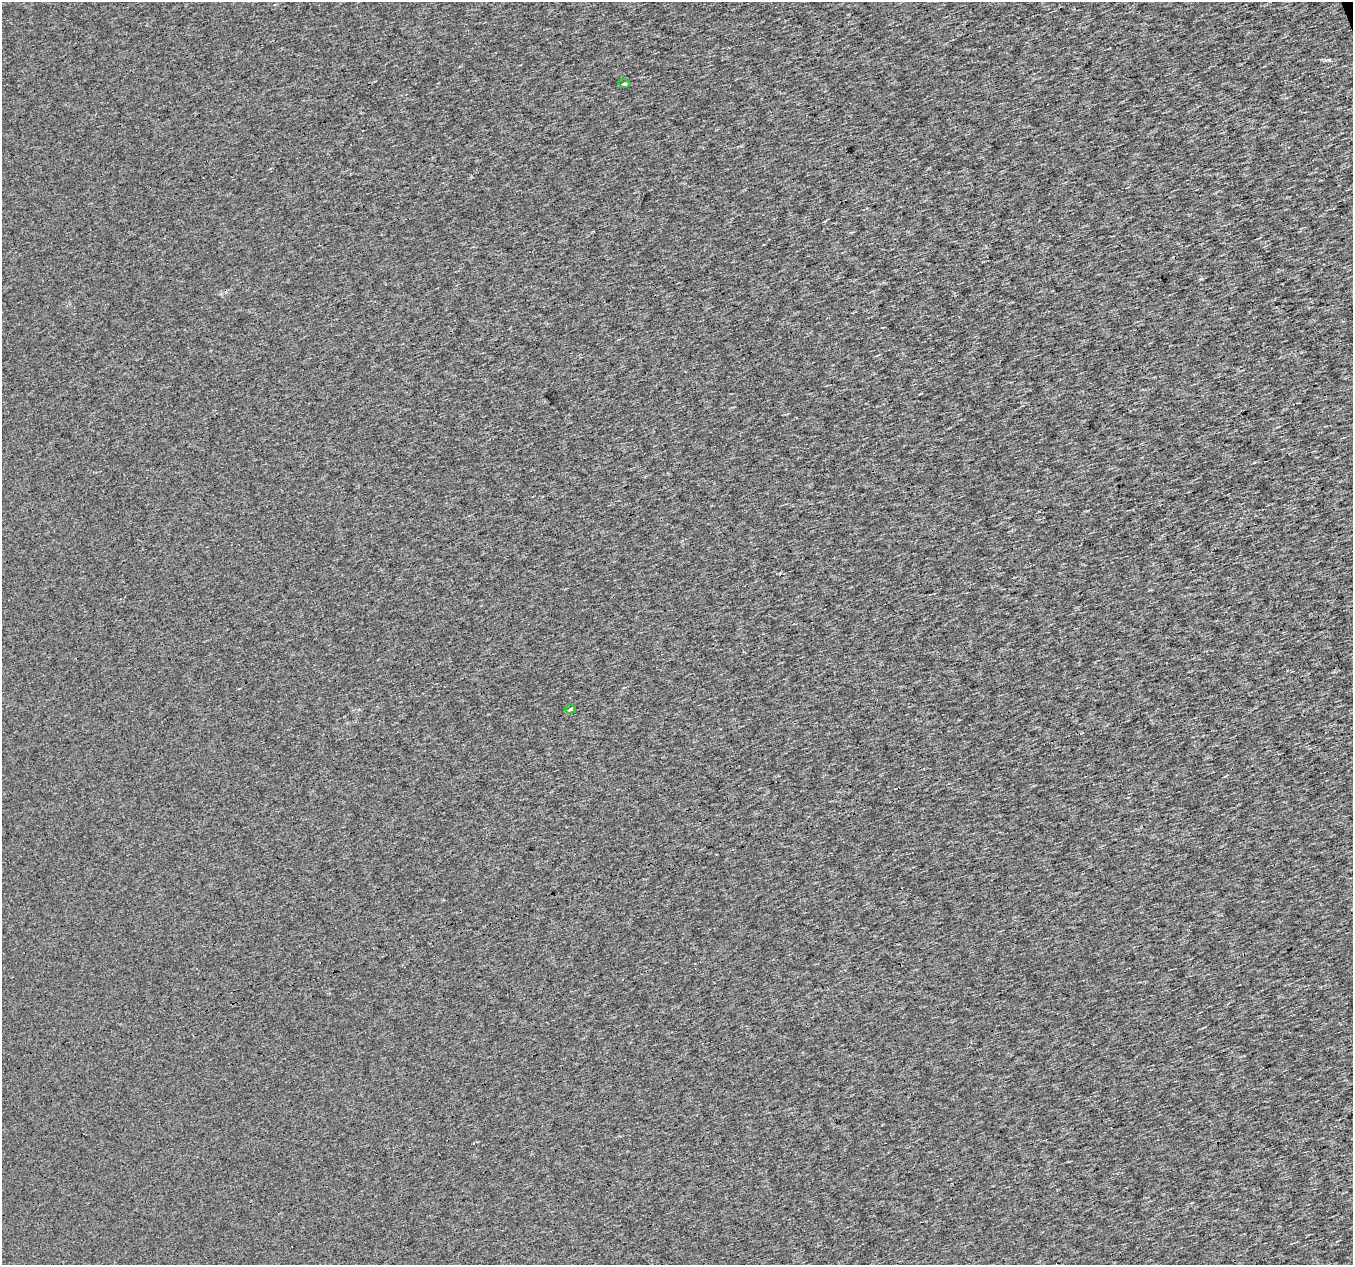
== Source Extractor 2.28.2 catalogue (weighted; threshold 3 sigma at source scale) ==
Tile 10 of 4 x 4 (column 2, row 3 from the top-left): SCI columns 1352-2702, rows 1326-2588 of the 5405 x 5232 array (HDU 1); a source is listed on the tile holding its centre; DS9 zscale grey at full resolution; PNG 1355 x 1267 px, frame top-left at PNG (2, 2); each listed source drawn as its Kron ellipse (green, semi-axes under 4 px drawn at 4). Shown black and unused: <1% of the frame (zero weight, under 3 of 4 exposures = <1% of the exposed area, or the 3 px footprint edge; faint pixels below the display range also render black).
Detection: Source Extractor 2.28.2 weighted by HDU 2 'WHT'; one run over the whole footprint, this tile lists its part. Background 5.33e-04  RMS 0.019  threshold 0.085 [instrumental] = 3 sigma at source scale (4.5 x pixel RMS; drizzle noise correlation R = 1.50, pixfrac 1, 0.0396/0.0396 arcsec/px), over >= 5 px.
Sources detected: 4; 2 cosmic-ray / hot-pixel residue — neither listed nor drawn; the other 2 listed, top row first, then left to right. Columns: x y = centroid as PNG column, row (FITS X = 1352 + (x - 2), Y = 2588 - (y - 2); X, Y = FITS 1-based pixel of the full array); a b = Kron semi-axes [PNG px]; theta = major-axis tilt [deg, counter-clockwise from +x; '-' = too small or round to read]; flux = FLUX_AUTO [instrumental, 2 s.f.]
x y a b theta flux
624 83 6 4 -14 2.6
571 709 5 4 - 3.5